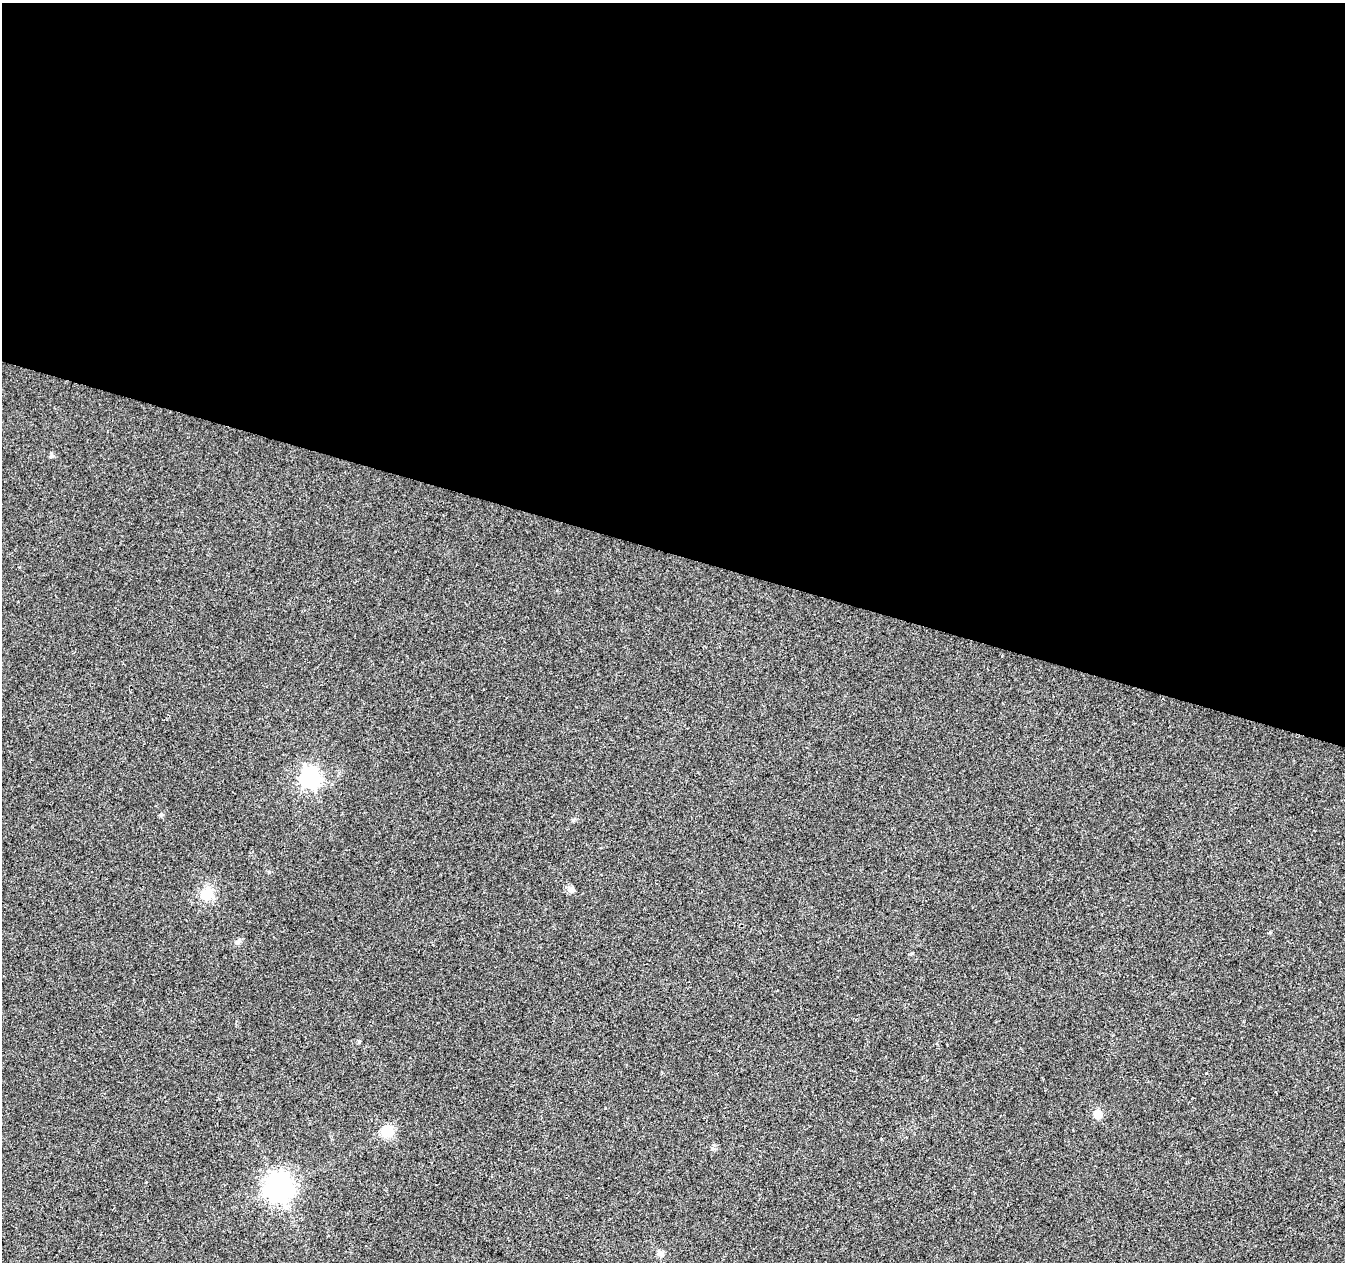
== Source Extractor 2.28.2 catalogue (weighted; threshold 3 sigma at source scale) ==
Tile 3 of 4 x 4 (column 3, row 1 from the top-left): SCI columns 2687-4029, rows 3998-5257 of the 5380 x 5537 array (HDU 1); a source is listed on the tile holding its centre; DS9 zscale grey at full resolution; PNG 1347 x 1264 px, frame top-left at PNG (2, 3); no overlay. Shown black and unused: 44% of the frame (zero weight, under 2 of 3 exposures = <1% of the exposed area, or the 3 px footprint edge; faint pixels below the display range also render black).
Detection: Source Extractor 2.28.2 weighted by HDU 2 'WHT'; one run over the whole footprint, this tile lists its part. Background 0.0263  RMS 0.0056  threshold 0.0254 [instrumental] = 3 sigma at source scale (4.5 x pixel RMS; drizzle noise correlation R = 1.50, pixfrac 1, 0.0396/0.0396 arcsec/px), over >= 5 px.
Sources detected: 10; all 10 listed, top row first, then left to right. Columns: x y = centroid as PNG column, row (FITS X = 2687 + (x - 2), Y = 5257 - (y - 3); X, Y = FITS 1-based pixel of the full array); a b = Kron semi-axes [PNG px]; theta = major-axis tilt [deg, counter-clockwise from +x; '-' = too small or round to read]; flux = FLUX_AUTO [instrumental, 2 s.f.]
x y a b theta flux
51 455 5 5 - 1.4
309 778 8 7 - 230
572 890 8 8 - 2
207 894 13 13 - 12
238 941 11 5 53 1.5
359 1042 5 4 - 0.77
1098 1114 6 5 - 16
387 1131 14 13 - 9.9
279 1187 9 9 - 570
660 1253 8 8 - 2
Unlisted compact peaks at least as high as the median listed source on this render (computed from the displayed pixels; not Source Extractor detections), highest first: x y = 161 814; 1270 932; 573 820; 1206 1073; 269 872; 912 953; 712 1148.